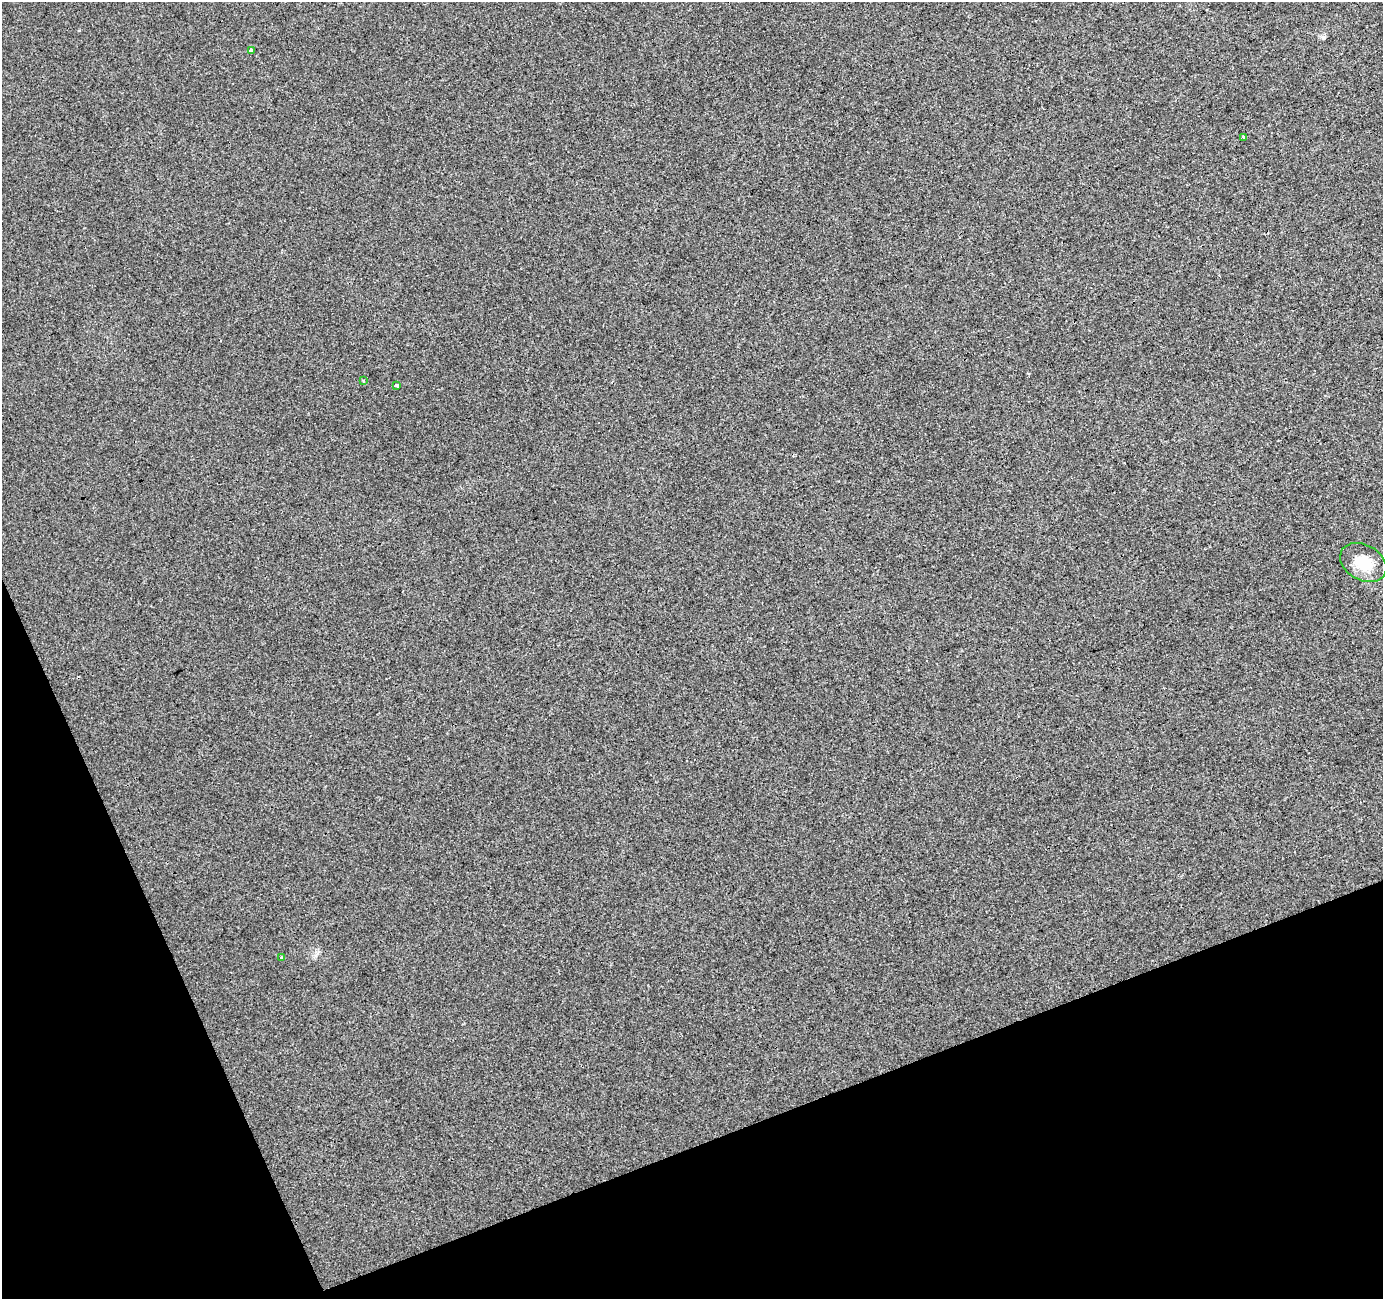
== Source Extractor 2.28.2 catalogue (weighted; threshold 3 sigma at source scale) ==
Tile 14 of 4 x 4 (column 2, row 4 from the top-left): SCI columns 1435-2815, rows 104-1400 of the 5633 x 5451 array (HDU 1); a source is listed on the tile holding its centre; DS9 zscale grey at full resolution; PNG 1385 x 1301 px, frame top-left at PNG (2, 2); each listed source drawn as its Kron ellipse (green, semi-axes under 4 px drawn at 4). Shown black and unused: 19% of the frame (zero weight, under 3 of 4 exposures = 5% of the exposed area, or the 3 px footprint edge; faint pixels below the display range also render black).
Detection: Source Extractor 2.28.2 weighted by HDU 2 'WHT'; one run over the whole footprint, this tile lists its part. Background 0.00134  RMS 0.0035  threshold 0.0158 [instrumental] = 3 sigma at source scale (4.5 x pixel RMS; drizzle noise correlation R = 1.50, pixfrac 1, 0.0396/0.0396 arcsec/px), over >= 5 px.
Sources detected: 8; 2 cosmic-ray / hot-pixel residue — neither listed nor drawn; the other 6 listed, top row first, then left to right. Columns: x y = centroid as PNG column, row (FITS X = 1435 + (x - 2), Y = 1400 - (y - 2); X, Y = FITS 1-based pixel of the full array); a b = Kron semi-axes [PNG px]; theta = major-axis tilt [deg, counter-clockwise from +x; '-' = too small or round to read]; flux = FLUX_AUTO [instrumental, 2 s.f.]
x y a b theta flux
251 50 3 3 - 2
1244 137 3 3 - 1.2
363 380 3 3 - 0.37
397 385 3 3 - 3.4
1363 563 25 17 -29 7.5
281 958 4 3 - 4.4